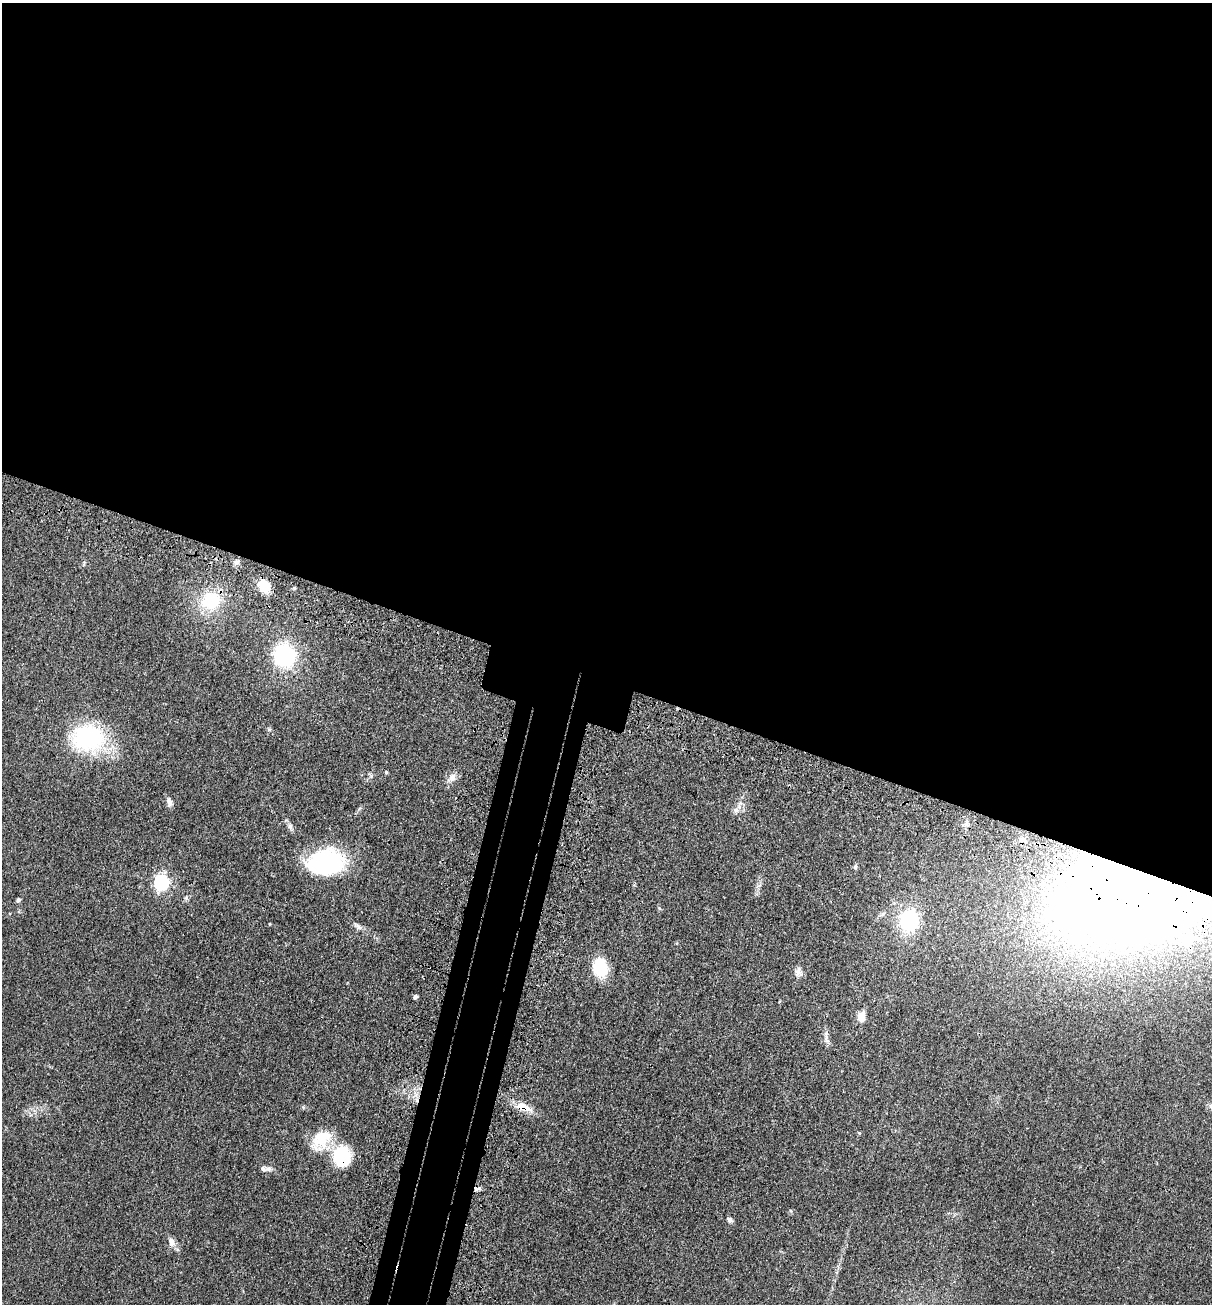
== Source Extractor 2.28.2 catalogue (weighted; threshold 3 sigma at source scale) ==
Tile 3 of 4 x 4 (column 3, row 1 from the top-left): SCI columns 2624-3833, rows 3980-5281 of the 5369 x 5354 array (HDU 1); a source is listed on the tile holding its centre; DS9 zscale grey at full resolution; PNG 1214 x 1306 px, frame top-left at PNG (2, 3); no overlay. Shown black and unused: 56% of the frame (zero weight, under 3 of 4 exposures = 6% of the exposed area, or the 3 px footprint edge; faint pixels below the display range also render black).
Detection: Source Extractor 2.28.2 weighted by HDU 2 'WHT'; one run over the whole footprint, this tile lists its part. Background 0.0449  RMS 0.005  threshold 0.0225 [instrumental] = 3 sigma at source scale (4.5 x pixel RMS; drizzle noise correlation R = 1.50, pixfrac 1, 0.05/0.05 arcsec/px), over >= 5 px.
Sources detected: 35; all 35 listed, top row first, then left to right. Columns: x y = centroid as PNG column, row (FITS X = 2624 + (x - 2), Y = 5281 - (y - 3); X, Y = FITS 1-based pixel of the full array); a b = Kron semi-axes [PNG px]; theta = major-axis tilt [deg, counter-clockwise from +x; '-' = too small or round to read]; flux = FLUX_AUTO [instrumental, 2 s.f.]
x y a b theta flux
236 562 8 5 27 1.2
84 564 8 3 77 0.68
264 586 14 11 -52 8.4
294 588 5 3 - 0.47
211 601 28 24 24 22
284 655 22 19 -68 40
269 729 6 4 1 0.67
88 737 26 22 2 62
386 772 4 4 - 0.55
452 778 13 9 50 3.4
169 802 11 6 -76 2.1
736 810 8 6 -21 1.7
290 827 12 6 -79 1.6
1023 840 8 7 - 1.5
326 862 38 25 7 54
855 867 7 5 83 0.83
161 883 7 6 - 110
1142 890 85 44 10 1600
186 898 6 5 - 0.92
18 900 6 5 - 0.93
909 921 11 10 - 62
358 926 13 6 -45 1.9
1188 940 12 11 - 4.5
600 968 20 15 -71 19
798 972 13 9 -76 2.7
415 996 4 3 - 1.8
861 1016 13 9 76 4.5
826 1035 15 5 90 2.2
523 1107 26 9 -22 6.8
321 1140 33 21 49 16
342 1157 26 22 -83 21
268 1169 11 7 1 2.1
477 1189 10 5 9 1.5
730 1220 7 6 - 1.2
172 1242 11 8 -73 3
Overlapping masked pixels (flux is a lower limit): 4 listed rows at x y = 1142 890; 523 1107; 342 1157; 477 1189